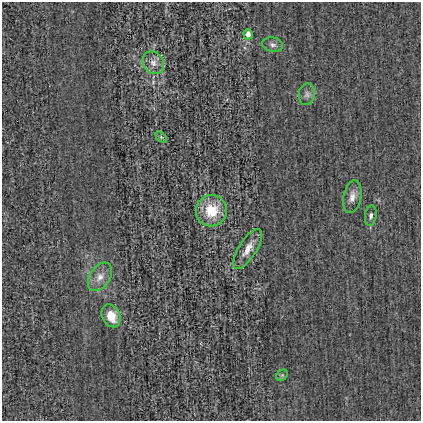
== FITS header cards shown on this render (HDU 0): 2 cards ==
NAXIS1  =                  419
NAXIS2  =                  419

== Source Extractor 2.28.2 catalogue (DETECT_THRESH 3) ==
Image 419 x 419 px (HDU 0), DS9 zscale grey, 1 PNG px = 1 image px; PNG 423 x 423 px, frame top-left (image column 1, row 419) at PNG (2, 2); each listed source drawn as its Kron ellipse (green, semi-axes under 4 px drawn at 4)
Background -0.00125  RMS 0.029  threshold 0.086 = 3 sigma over >= 5 px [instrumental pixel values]
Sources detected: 12; all 12 listed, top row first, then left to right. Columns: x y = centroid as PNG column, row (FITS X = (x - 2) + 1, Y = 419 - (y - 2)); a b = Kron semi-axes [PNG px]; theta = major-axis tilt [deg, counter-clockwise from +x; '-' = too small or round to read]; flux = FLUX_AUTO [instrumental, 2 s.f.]
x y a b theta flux
248 34 5 4 - 17
273 45 10 7 -11 7
153 63 12 10 -49 14
307 94 11 8 82 8.7
161 137 6 4 -45 2.7
352 197 16 9 79 16
211 211 16 15 - 59
371 216 10 6 82 6.6
248 249 23 9 58 24
100 277 16 10 56 18
111 316 12 8 -62 34
282 375 6 5 - 3.1